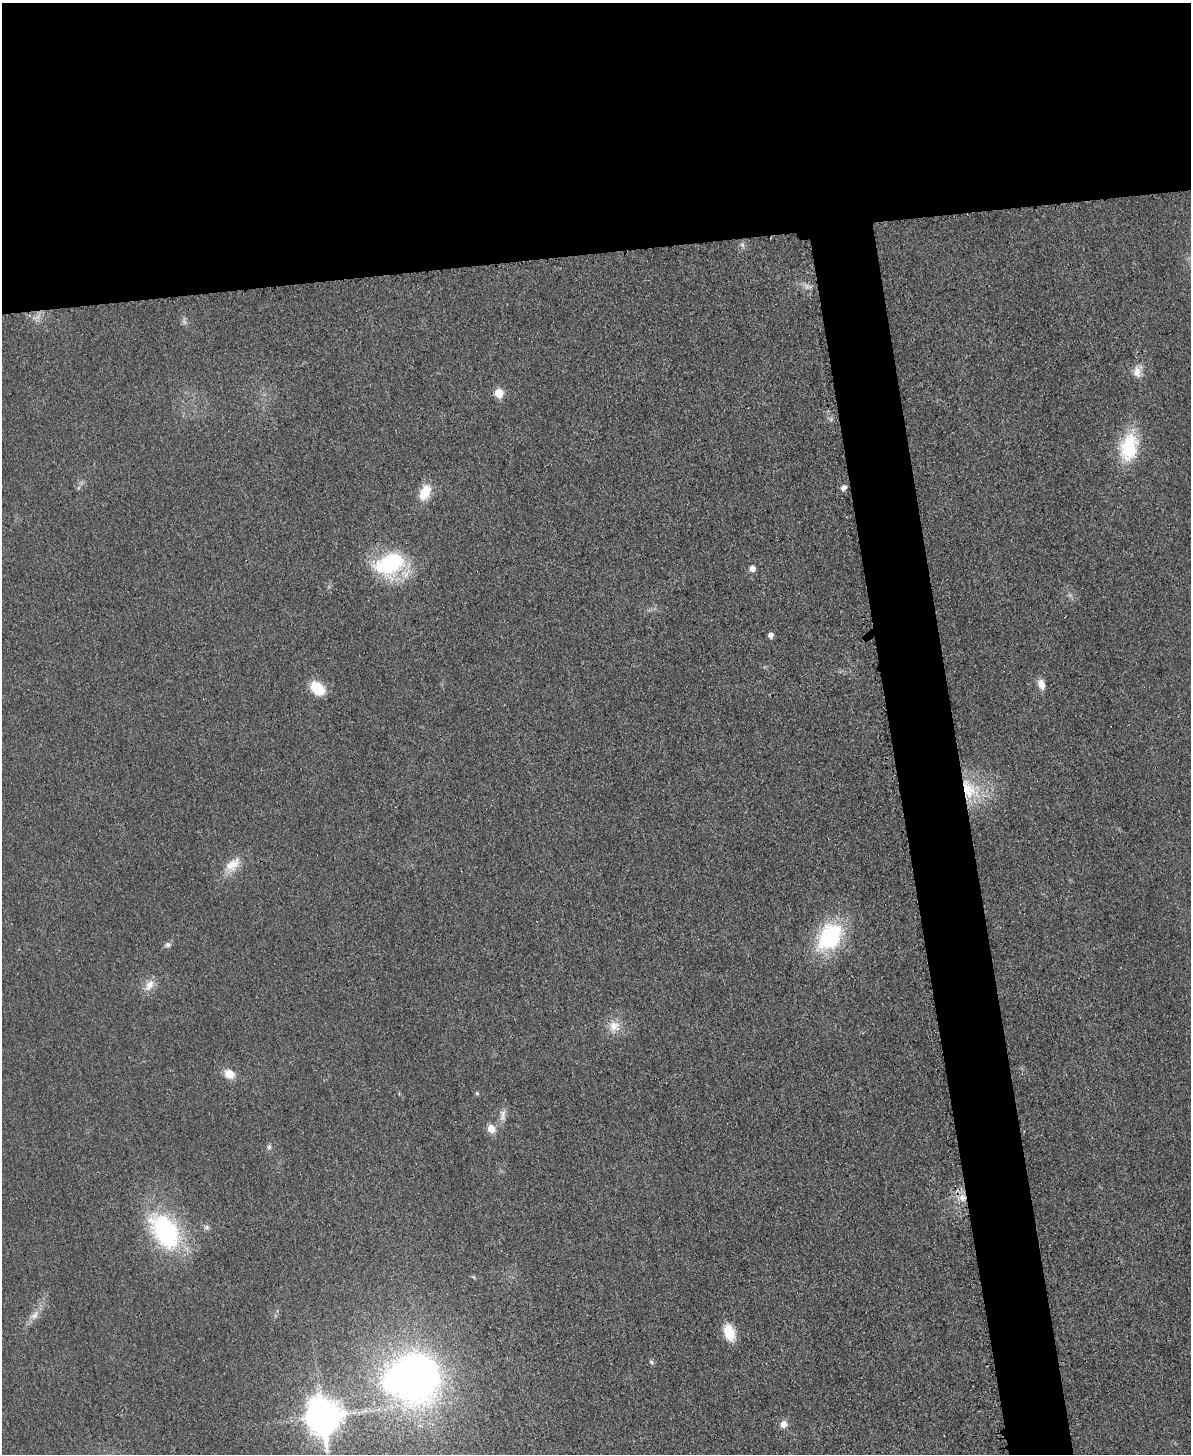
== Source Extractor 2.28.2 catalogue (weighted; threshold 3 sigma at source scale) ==
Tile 2 of 4 x 3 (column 2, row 1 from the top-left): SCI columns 1205-2393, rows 3157-4608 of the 4773 x 4748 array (HDU 1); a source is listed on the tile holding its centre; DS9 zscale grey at full resolution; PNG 1193 x 1456 px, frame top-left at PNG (2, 3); no overlay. Shown black and unused: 22% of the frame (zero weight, under 3 of 4 exposures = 1% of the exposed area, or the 3 px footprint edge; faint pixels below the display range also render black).
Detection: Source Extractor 2.28.2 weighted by HDU 2 'WHT'; one run over the whole footprint, this tile lists its part. Background 0.0307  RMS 0.0059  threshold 0.0266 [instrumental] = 3 sigma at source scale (4.5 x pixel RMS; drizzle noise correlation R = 1.50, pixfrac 1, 0.05/0.05 arcsec/px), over >= 5 px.
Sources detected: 32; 1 inside a brighter object's white glare — not listed; the other 31 listed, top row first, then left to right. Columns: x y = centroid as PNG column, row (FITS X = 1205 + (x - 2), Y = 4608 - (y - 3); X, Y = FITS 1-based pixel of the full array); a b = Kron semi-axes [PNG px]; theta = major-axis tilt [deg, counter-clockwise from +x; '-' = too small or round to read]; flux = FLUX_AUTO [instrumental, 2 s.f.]
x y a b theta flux
742 245 7 6 - 1.5
1137 372 15 9 -85 5.1
499 393 6 6 - 16
1129 447 36 21 78 30
844 488 5 5 - 2.9
425 492 18 11 63 13
389 564 36 23 23 53
752 569 5 5 - 3.7
771 635 5 5 - 3
1041 684 13 8 -73 4.5
317 688 15 10 -43 17
968 789 30 18 -67 25
232 865 21 14 30 9.6
830 936 32 23 57 55
168 945 8 6 -10 1.6
149 985 19 9 58 5.6
614 1026 15 14 - 7.9
229 1074 12 10 -37 6.9
477 1093 5 4 - 0.85
503 1114 14 7 -86 3.2
491 1129 10 9 - 5.5
269 1147 6 5 - 1.2
962 1198 10 9 - 5.5
206 1227 7 7 - 1.6
165 1231 50 30 -56 70
35 1315 13 8 46 4
729 1332 19 12 -72 13
651 1362 6 5 - 1.1
415 1376 42 36 -77 310
323 1416 13 11 -82 1100
783 1424 8 7 - 3.8
Overlapping masked pixels (flux is a lower limit): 2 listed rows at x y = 968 789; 962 1198